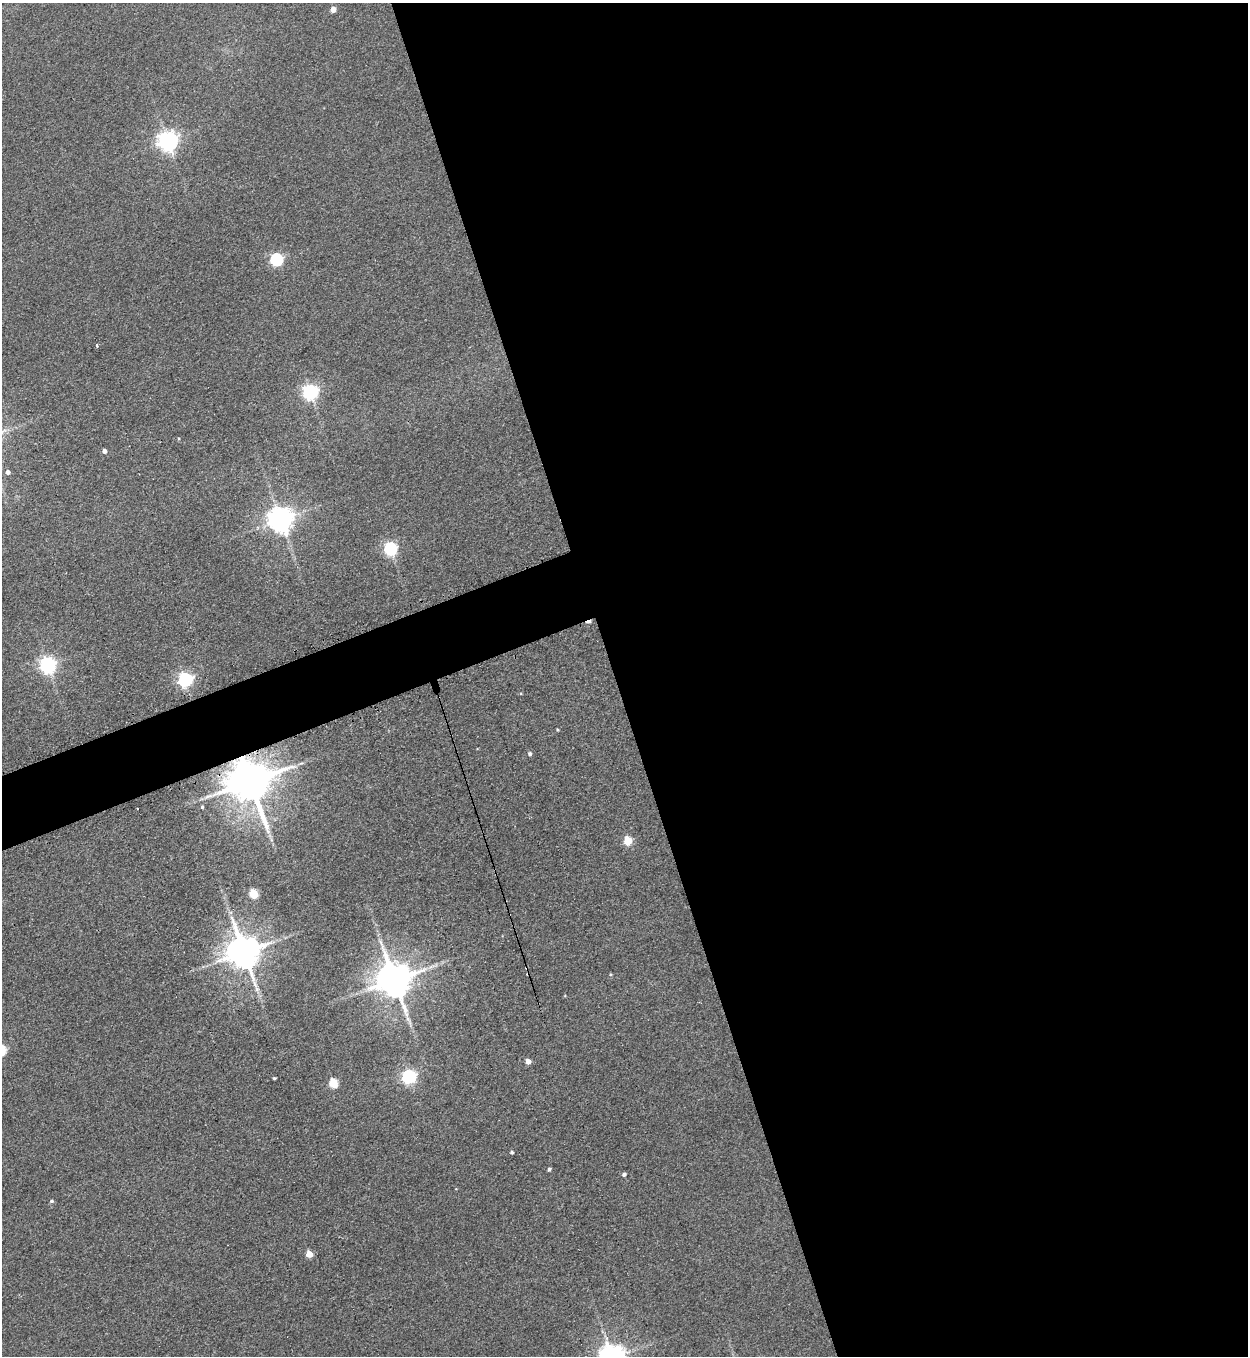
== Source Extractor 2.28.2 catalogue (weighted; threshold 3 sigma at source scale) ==
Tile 8 of 4 x 4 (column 4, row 2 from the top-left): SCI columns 4020-5265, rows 2728-4081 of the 5416 x 5455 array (HDU 1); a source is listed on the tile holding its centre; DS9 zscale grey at full resolution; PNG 1250 x 1358 px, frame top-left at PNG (2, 3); no overlay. Shown black and unused: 53% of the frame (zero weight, under 3 of 4 exposures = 3% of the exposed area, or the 3 px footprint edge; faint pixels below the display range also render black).
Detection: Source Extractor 2.28.2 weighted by HDU 2 'WHT'; one run over the whole footprint, this tile lists its part. Background 0.189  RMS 0.0084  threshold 0.0377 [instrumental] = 3 sigma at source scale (4.5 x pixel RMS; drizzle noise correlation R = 1.50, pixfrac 1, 0.05/0.05 arcsec/px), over >= 5 px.
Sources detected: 31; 3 cosmic-ray / hot-pixel residue — not listed; the other 28 listed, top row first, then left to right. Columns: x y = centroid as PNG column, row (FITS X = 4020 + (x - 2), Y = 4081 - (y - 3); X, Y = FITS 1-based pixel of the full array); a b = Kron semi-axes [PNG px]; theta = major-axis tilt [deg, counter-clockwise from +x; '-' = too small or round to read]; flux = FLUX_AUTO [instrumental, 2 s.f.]
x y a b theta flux
333 9 4 4 - 7.5
168 141 7 7 - 490
276 259 6 6 - 120
97 345 3 3 - 5.4
310 392 6 6 - 240
104 451 4 4 - 3.2
8 472 5 5 - 3.4
280 520 8 7 - 910
390 549 6 5 - 140
47 665 6 6 - 280
185 679 6 6 - 200
530 754 5 4 - 1.7
250 782 12 12 - 3500
202 807 4 3 - 1.1
137 808 3 2 - 1.1
628 841 5 5 - 32
254 894 5 5 - 40
244 952 10 9 - 2000
394 980 11 10 - 2200
528 1061 4 4 - 6.2
409 1077 6 6 - 180
274 1078 3 3 - 1
333 1083 5 5 - 42
512 1152 4 3 - 1.2
549 1169 4 3 - 1.7
624 1174 4 4 - 2.1
51 1201 5 4 - 1.3
309 1254 5 5 - 13
Overlapping masked pixels (flux is a lower limit): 1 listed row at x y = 250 782